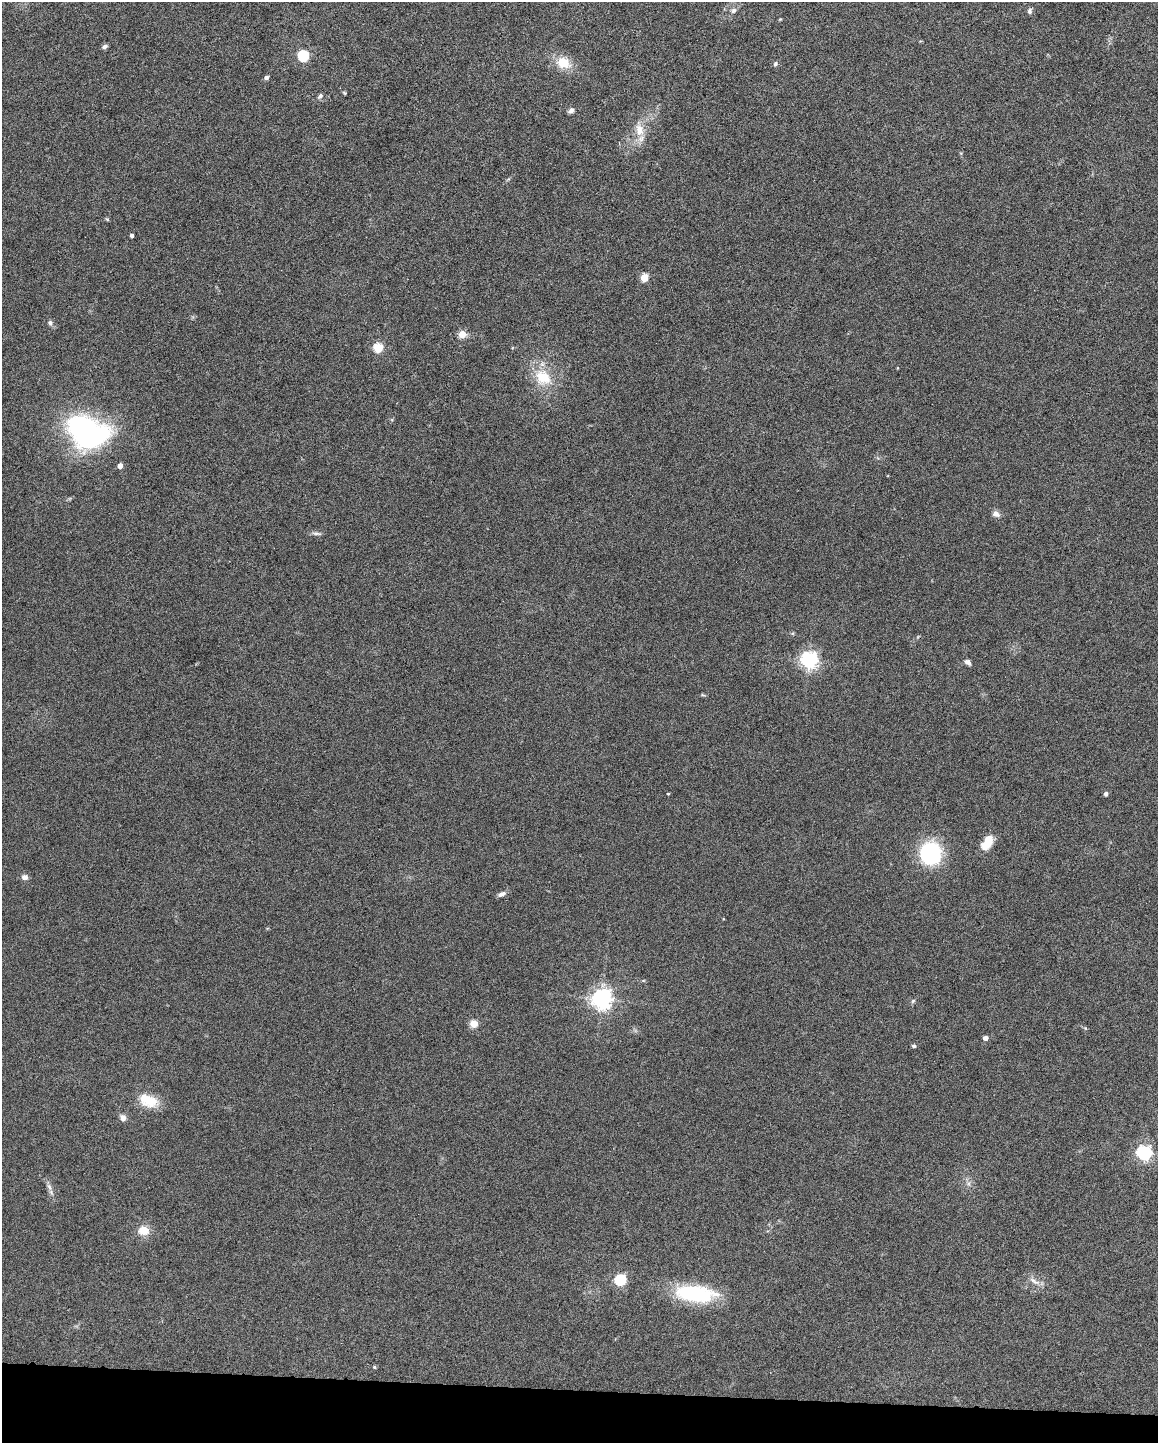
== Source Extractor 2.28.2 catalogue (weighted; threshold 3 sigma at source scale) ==
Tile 11 of 4 x 3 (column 3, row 3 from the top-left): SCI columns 2317-3472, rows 220-1660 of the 4630 x 4648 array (HDU 1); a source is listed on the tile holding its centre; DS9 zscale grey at full resolution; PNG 1160 x 1445 px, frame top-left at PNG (2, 2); no overlay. Shown black and unused: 4% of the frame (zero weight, under 4 of 8 exposures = <1% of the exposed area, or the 3 px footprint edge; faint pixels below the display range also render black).
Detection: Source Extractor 2.28.2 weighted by HDU 2 'WHT'; one run over the whole footprint, this tile lists its part. Background 0.0773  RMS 0.005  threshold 0.0206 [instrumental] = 3 sigma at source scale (4.09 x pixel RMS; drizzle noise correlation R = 1.36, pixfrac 0.8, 0.05/0.05 arcsec/px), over >= 5 px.
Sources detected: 47; all 47 listed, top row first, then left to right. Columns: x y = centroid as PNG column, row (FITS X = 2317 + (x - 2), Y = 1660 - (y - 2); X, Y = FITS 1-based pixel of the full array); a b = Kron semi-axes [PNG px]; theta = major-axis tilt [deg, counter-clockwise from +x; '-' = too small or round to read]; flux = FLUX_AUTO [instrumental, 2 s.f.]
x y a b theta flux
733 10 7 6 - 1.4
1030 11 8 6 77 1.2
104 47 7 5 21 1.4
303 56 6 5 - 47
563 63 16 12 -18 10
775 64 6 5 - 1.1
266 77 4 4 - 1.6
344 93 5 3 - 0.48
320 96 7 5 46 1.1
571 111 7 5 38 1.5
639 130 20 11 -83 7.3
107 219 6 4 -44 0.55
132 236 3 3 - 1.2
644 277 5 5 - 14
50 323 7 6 - 1.3
462 334 5 5 - 12
378 348 5 5 - 27
543 377 28 21 -42 16
86 431 46 33 -24 94
120 466 4 4 - 3.7
996 514 10 8 -24 2.2
317 533 14 5 -4 1.4
809 660 6 6 - 180
968 662 8 5 -30 1.8
703 695 6 3 -18 0.59
668 794 3 3 - 0.46
1106 794 4 4 - 1.7
987 842 19 10 62 7.5
930 853 23 21 88 41
24 877 8 7 - 1.9
502 894 10 5 20 2
602 998 7 7 - 290
913 1001 6 5 - 0.79
474 1024 5 4 - 16
1085 1028 6 3 -71 0.49
985 1038 4 4 - 3
914 1046 6 4 -1 0.84
148 1100 25 14 -24 11
123 1118 7 6 - 2.5
1144 1153 6 6 - 120
969 1183 9 4 -82 1.4
49 1187 11 6 -59 2
144 1231 8 7 - 9.9
620 1280 5 5 - 50
1034 1281 19 6 -32 3
695 1293 44 17 -6 40
374 1367 4 4 - 0.56